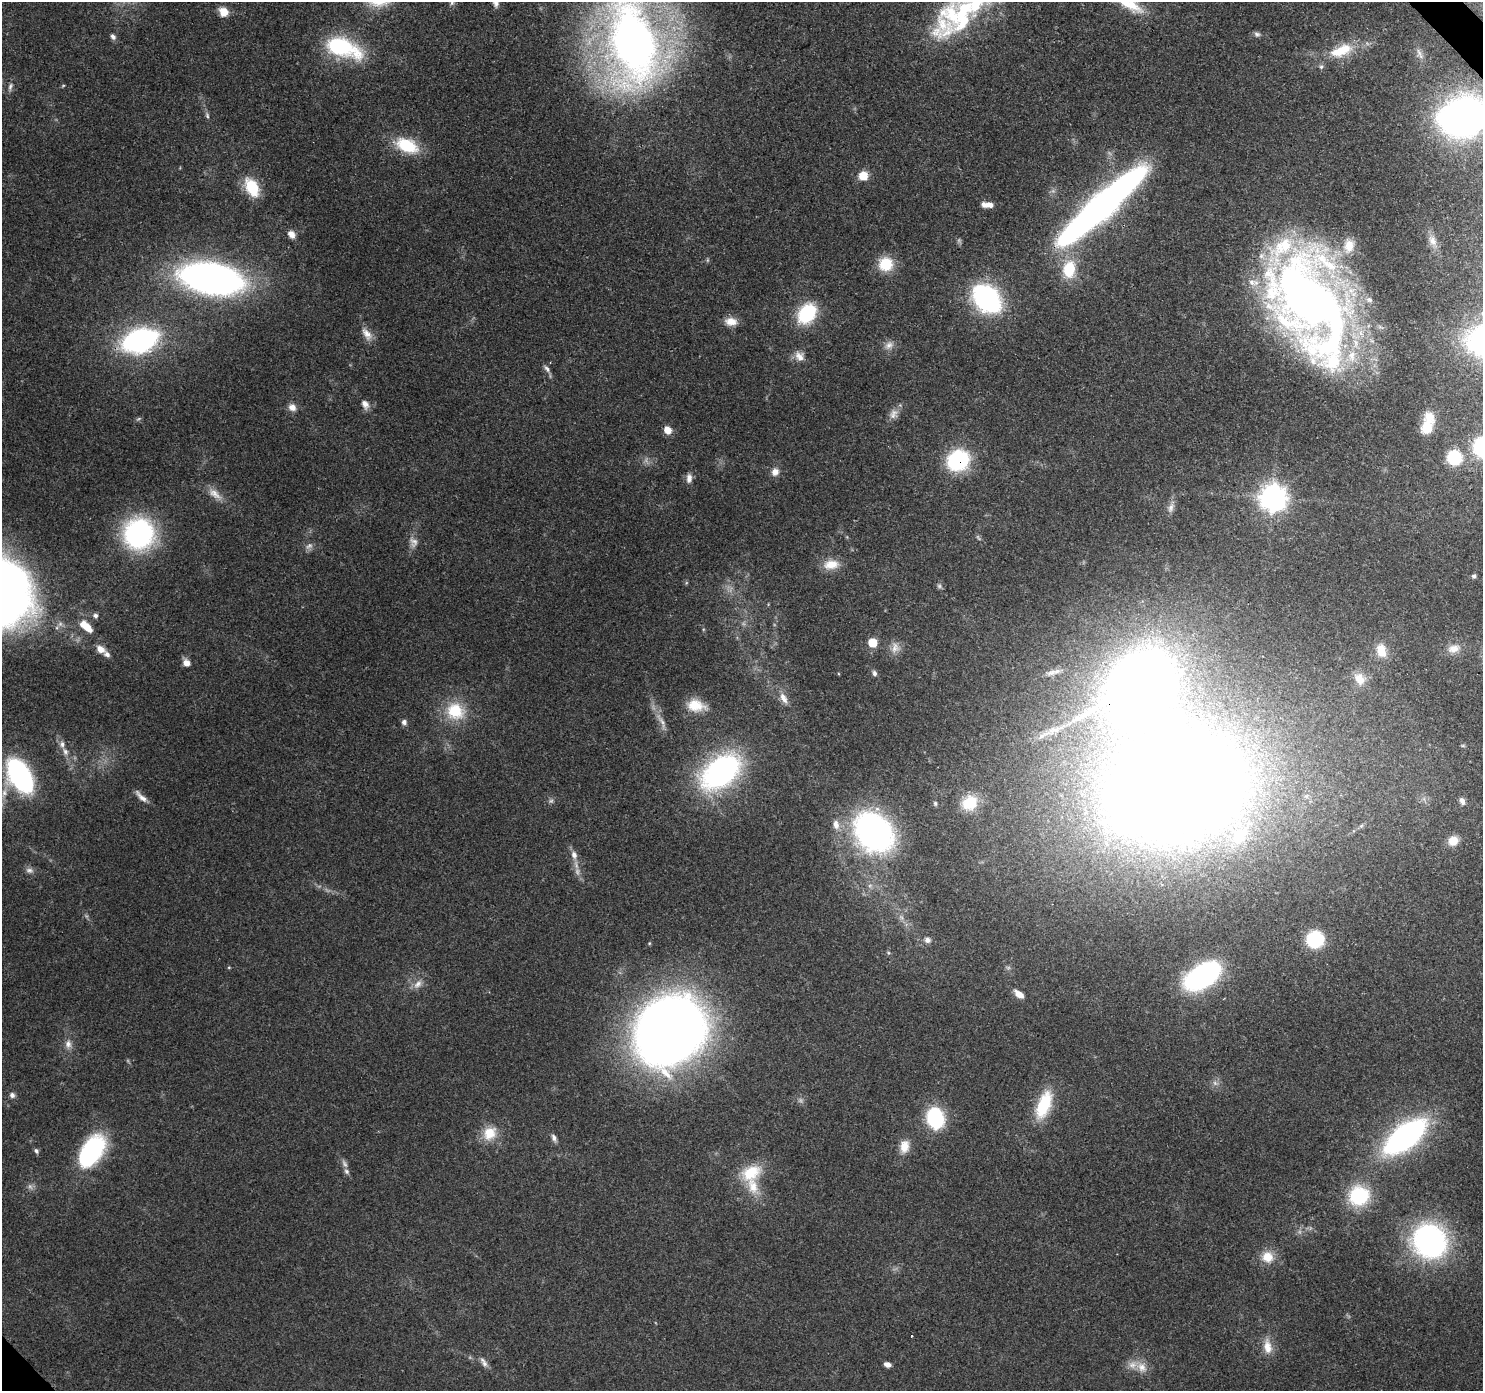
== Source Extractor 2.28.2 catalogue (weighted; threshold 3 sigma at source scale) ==
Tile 10 of 4 x 4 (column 2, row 3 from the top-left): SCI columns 1575-3055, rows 1619-3007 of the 6119 x 6080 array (HDU 1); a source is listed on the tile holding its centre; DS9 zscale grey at full resolution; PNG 1485 x 1393 px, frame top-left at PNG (2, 2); no overlay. Shown black and unused: <1% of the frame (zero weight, under 3 of 4 exposures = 8% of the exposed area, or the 3 px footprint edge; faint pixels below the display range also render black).
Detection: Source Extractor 2.28.2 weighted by HDU 2 'WHT'; one run over the whole footprint, this tile lists its part. Background 0.122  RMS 0.0043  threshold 0.0193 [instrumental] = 3 sigma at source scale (4.5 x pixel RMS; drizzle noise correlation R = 1.50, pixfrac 1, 0.0396/0.0396 arcsec/px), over >= 5 px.
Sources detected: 139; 14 too faint to see at this stretch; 1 inside a brighter object's white glare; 1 cosmic-ray / hot-pixel residue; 1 long thin detection or spike segment (spike, bleed or trail) — not listed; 12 inside a brighter listed object's ellipse — not listed separately; the other 110 listed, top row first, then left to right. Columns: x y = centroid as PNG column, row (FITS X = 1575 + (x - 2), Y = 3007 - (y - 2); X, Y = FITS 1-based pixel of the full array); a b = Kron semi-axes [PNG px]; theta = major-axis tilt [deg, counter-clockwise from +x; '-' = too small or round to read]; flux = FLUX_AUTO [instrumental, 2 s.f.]
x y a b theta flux
496 3 10 7 87 2
1128 4 45 12 -28 14
223 12 13 11 -48 4.9
952 14 55 40 61 49
1257 34 8 7 - 1.2
113 37 8 6 -63 1.5
633 43 101 55 -82 320
342 47 38 17 -20 45
1341 51 34 15 22 16
1419 53 12 4 -61 1.5
63 86 5 3 - 0.44
10 87 12 5 78 1.5
207 115 9 5 -79 1.1
1463 117 32 25 18 240
407 145 27 16 -24 19
863 176 9 9 - 6.6
252 187 20 12 -61 16
984 204 11 6 -16 2.6
1101 206 73 13 42 430
291 234 10 8 -53 2.9
1432 240 17 10 -69 4
1349 246 20 15 77 7.8
886 264 17 16 - 12
1069 269 22 16 82 17
212 278 45 22 -10 250
987 299 20 14 -45 120
1369 300 9 7 -18 1.9
1309 302 98 55 -65 470
807 313 19 14 53 31
731 322 15 10 -4 4.9
367 334 19 10 -55 4.1
140 340 20 12 18 160
889 345 13 10 52 3.2
799 356 15 11 -52 3.8
547 369 11 5 -48 1.6
365 404 12 8 -61 2.8
292 407 10 9 - 3
893 414 14 11 78 3.2
1427 428 15 13 47 8
667 430 8 7 - 4.9
1482 446 16 14 74 48
1454 457 12 11 - 24
958 460 24 21 31 37
775 472 10 9 - 3
689 478 13 7 88 2.6
215 494 25 9 -38 5.3
1273 498 9 9 - 500
1171 508 15 7 68 2.6
139 534 29 29 - 82
414 542 14 11 -63 3.1
831 564 21 12 7 6.9
1474 576 6 5 - 1.1
3 583 46 31 -12 390
95 616 7 6 - 1.3
86 627 16 7 -43 8
872 643 6 5 - 16
895 648 17 12 88 4.1
100 649 12 8 -34 3.6
1454 649 19 11 14 5.4
1381 650 18 13 -77 8
186 663 8 7 - 3.2
1052 672 16 8 16 3
874 673 7 6 - 1.3
1360 679 18 14 -52 7.1
783 698 16 8 -63 3.8
696 705 23 15 -10 9.8
455 711 24 22 -20 18
404 722 7 6 - 1.5
1054 730 16 8 18 4.1
65 752 12 7 -58 2.7
721 772 39 24 38 120
20 776 28 15 -60 100
1177 789 99 74 16 1300
4 792 14 8 78 3.6
141 797 21 6 -45 3
1462 801 10 6 -58 2
935 803 6 5 - 0.71
970 803 16 14 38 14
836 825 14 8 -83 3.6
874 832 32 25 -47 160
1453 841 12 11 - 5.9
574 855 11 8 -71 2.8
29 870 11 7 -7 1.9
1315 939 11 11 - 42
927 940 8 8 - 1.7
888 953 6 4 -61 0.6
229 967 5 3 - 0.4
1202 976 24 13 33 140
418 984 14 9 48 3.4
1019 994 10 5 -39 5.1
669 1030 63 54 44 530
68 1044 12 9 -88 2.9
12 1095 7 6 - 1.6
1044 1105 33 15 70 21
935 1118 14 11 -76 56
489 1133 20 16 50 9.6
1405 1137 36 16 38 140
554 1138 11 6 -67 1.7
904 1146 17 12 79 5.9
36 1151 6 5 - 1.2
92 1151 35 19 57 55
346 1171 10 6 -58 1.4
751 1172 29 19 28 16
1359 1196 20 19 - 29
1430 1241 29 26 -49 120
1267 1257 15 15 - 7.4
1267 1347 21 11 -81 6.2
484 1362 16 7 -60 2.4
887 1364 7 5 -15 2
1142 1367 16 13 -42 5.6
Overlapping masked pixels (flux is a lower limit): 5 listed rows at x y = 1463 117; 1101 206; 1309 302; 958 460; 1177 789
Isophote crosses this tile's border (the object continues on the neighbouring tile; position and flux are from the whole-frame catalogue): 7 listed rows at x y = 496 3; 1128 4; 952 14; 633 43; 1463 117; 1482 446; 3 583